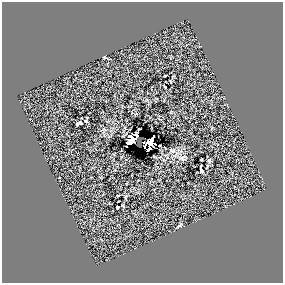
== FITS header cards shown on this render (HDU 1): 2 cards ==
NAXIS1  =                  281 /
NAXIS2  =                  281 /

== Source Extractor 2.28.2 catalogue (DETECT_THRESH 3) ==
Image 281 x 281 px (HDU 1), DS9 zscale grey, 1 PNG px = 1 image px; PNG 285 x 285 px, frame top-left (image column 1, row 281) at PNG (2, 2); no overlay
Background 0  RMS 34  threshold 101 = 3 sigma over >= 5 px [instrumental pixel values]
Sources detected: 20; all 20 listed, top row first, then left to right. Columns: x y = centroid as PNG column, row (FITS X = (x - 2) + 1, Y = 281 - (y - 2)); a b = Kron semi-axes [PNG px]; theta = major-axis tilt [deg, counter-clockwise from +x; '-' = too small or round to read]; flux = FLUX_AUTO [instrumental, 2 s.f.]
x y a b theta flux
104 57 5 4 - 2400
170 81 3 2 - 1600
164 86 4 2 - 2600
156 98 4 2 - 1200
86 121 4 3 - 2400
80 123 6 3 21 5500
139 129 3 2 - 2100
136 135 5 3 - 8000
132 140 8 6 50 41000
150 142 11 8 64 17000
145 146 3 2 - 5900
172 150 10 8 -1 9500
154 156 3 2 - 1200
182 158 13 8 4 11000
209 160 5 4 - 3900
201 170 6 3 -78 5900
118 195 4 2 - 1500
126 198 7 3 -85 2600
117 207 3 3 - 2400
179 225 8 4 42 3600